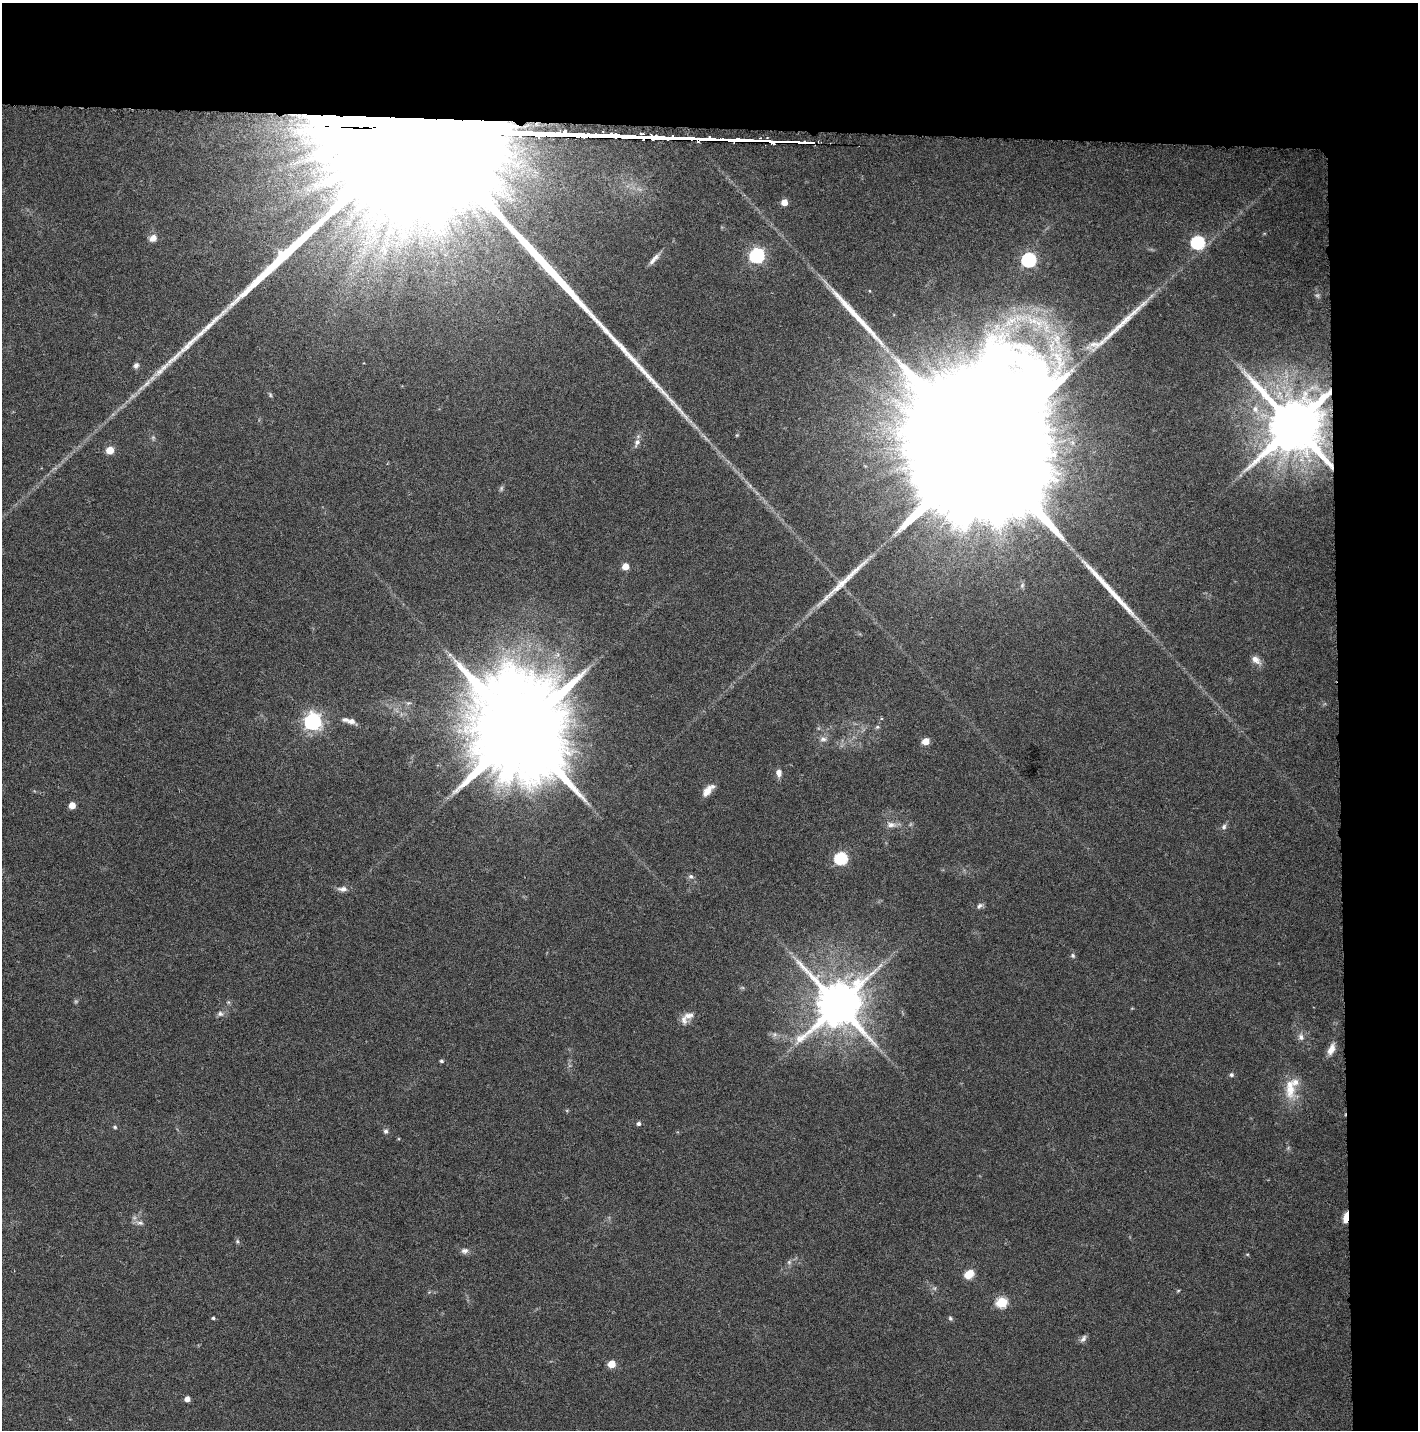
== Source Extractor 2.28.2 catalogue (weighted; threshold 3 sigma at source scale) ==
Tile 3 of 3 x 3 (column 3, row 1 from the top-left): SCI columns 2981-4396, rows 2856-4283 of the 4545 x 4293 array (HDU 1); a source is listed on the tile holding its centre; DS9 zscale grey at full resolution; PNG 1420 x 1432 px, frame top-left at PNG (2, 3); no overlay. Shown black and unused: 14% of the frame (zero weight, under 3 of 6 exposures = <1% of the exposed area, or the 3 px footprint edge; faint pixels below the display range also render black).
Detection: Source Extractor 2.28.2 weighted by HDU 2 'WHT'; one run over the whole footprint, this tile lists its part. Background 0.0301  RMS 0.0024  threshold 0.00996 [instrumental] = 3 sigma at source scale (4.09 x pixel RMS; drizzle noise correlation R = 1.36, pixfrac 0.8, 0.0396/0.0396 arcsec/px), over >= 5 px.
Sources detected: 78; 3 too faint to see at this stretch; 5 long thin detections or spike segments (spike, bleed or trail) — not listed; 4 inside a brighter listed object's ellipse — not listed separately; the other 66 listed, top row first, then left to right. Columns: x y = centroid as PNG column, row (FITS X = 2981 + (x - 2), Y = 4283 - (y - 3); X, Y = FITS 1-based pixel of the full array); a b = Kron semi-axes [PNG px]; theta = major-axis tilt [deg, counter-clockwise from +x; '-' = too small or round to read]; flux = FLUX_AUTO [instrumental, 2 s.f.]
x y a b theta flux
784 202 5 4 - 3.2
153 238 10 8 41 1.6
368 242 15 6 17 2.1
1198 242 7 6 - 33
383 249 15 10 -73 2.9
757 255 7 6 - 55
654 259 20 5 48 1.4
1029 260 7 6 - 47
1039 323 60 23 -29 20
136 365 8 7 - 0.74
147 383 24 5 47 2.4
270 395 8 5 -64 0.39
1255 409 10 8 -73 1.7
1294 425 15 14 - 2100
695 426 15 3 -42 1.1
637 442 13 7 63 1.2
110 450 5 5 - 5.5
984 452 95 30 -2 39000
501 488 7 5 71 0.45
625 566 5 5 - 3.6
1022 585 8 5 69 0.53
1256 660 14 8 -39 1.7
408 703 7 5 10 0.49
351 721 10 7 3 1.1
313 722 7 7 - 93
877 727 6 6 - 0.42
520 730 29 24 -15 7000
823 739 10 6 0 0.92
925 741 5 5 - 4.7
779 773 10 7 -88 1.2
707 791 16 7 51 2.3
72 805 5 5 - 3.3
891 825 15 8 -2 1.4
1224 827 8 7 - 0.7
841 858 6 6 - 30
691 876 8 7 - 0.68
343 889 13 7 -2 1.3
980 906 9 6 40 0.67
1073 955 5 5 - 0.53
838 1004 14 13 - 1200
220 1014 9 7 -2 0.85
689 1015 16 9 18 1.9
774 1034 8 6 44 0.73
1301 1037 10 8 -71 1.1
1331 1049 14 7 67 2
441 1061 5 4 - 0.36
1231 1075 5 5 - 0.53
1290 1088 33 14 -89 5.6
638 1123 5 5 - 0.61
115 1127 5 4 - 0.35
386 1131 7 6 - 0.56
1346 1217 12 5 78 2.4
140 1223 12 5 -17 0.92
237 1241 7 5 71 0.4
465 1251 10 7 15 0.97
1247 1254 5 3 - 0.23
789 1262 7 5 -46 0.49
969 1274 11 8 36 3.1
934 1288 6 5 - 0.48
1178 1291 5 3 - 0.25
1001 1302 6 5 - 18
213 1318 4 3 - 0.38
950 1318 6 5 - 0.41
1083 1339 11 6 53 0.79
611 1364 5 5 - 5.7
187 1399 4 4 - 1.8
Overlapping masked pixels (flux is a lower limit): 2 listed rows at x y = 1294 425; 1346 1217